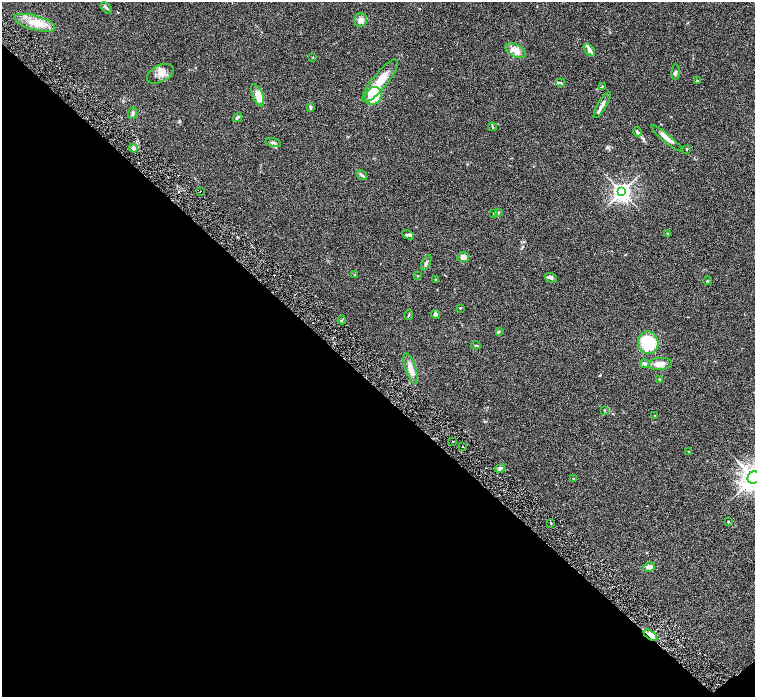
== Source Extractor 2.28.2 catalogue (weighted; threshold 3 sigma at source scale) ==
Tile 14 of 4 x 4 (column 2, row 4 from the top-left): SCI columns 1511-3015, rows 305-1694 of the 6028 x 6026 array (HDU 1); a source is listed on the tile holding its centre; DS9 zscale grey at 2 x 2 block average (1 PNG px = mean of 2 x 2 image px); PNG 757 x 699 px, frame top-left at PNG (2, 2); each listed source drawn as its Kron ellipse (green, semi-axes under 4 px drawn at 4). Shown black and unused: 45% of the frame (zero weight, under 3 of 6 exposures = <1% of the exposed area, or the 3 px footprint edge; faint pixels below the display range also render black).
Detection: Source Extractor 2.28.2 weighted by HDU 2 'WHT'; one run over the whole footprint, this tile lists its part. Background 0.0444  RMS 0.0034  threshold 0.0139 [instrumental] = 3 sigma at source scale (4.09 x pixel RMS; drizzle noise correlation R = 1.36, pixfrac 0.8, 0.05/0.05 arcsec/px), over >= 5 px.
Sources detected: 70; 1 cosmic-ray / hot-pixel residue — neither listed nor drawn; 1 coinciding with a brighter row at this scale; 7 inside a brighter listed object's ellipse — not listed separately; the other 61 listed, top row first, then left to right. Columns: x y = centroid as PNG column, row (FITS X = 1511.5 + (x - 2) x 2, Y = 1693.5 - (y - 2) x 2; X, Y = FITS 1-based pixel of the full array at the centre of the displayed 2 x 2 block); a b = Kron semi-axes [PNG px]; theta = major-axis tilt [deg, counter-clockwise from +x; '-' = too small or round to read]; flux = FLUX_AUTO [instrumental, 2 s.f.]
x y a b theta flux
106 8 7 2 -45 1
361 20 7 6 - 3.8
35 23 21 7 -16 11
516 50 11 6 -26 4.8
589 50 7 4 -51 3
313 57 3 2 - 0.28
676 72 8 4 88 1.5
160 74 14 8 27 5.6
380 81 26 7 51 13
697 81 3 2 - 0.49
560 83 4 3 - 0.91
602 86 3 2 - 0.39
258 95 12 5 -67 4
373 96 9 8 - 27
602 105 15 3 60 3.1
310 107 4 3 - 1.3
133 113 6 4 68 1.5
238 117 5 3 - 1.4
492 127 4 2 - 0.61
637 132 5 3 - 1.3
667 138 20 4 -39 5.5
273 143 8 3 -15 1.3
133 148 4 3 - 1.4
687 149 2 2 - 0.87
362 175 6 3 -41 1.5
200 191 2 2 - 0.28
622 192 4 4 - 370
494 213 3 2 - 0.44
498 213 3 3 - 0.8
667 234 3 2 - 0.37
408 235 6 3 -29 0.97
463 257 5 5 - 3
426 263 8 3 65 1.8
354 275 3 2 - 0.27
417 276 3 2 - 0.37
551 278 6 4 -15 1.7
435 280 3 2 - 0.36
707 281 4 2 - 0.59
460 308 2 2 - 0.55
409 315 5 2 - 0.52
436 315 4 3 - 1.9
342 320 4 2 - 0.57
499 332 3 3 - 0.67
648 343 11 10 - 33
476 345 4 2 - 0.68
645 364 5 4 - 1.5
660 364 11 6 6 5.5
411 369 16 5 -71 6.9
659 380 3 2 - 0.42
605 410 3 2 - 0.42
654 415 3 2 - 0.29
453 442 2 2 - 0.5
463 446 2 2 - 0.62
688 451 2 2 - 0.3
500 468 5 3 - 1.6
754 478 6 5 - 690
574 479 3 3 - 0.73
728 522 3 2 - 0.44
551 523 3 2 - 0.41
649 567 6 4 12 2.5
650 635 8 4 -37 12
Overlapping masked pixels (flux is a lower limit): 1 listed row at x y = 650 635
Isophote crosses this tile's border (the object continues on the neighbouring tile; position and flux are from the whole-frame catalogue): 1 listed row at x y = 754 478
Diffuse or blended objects may show on this block-average render without a row.